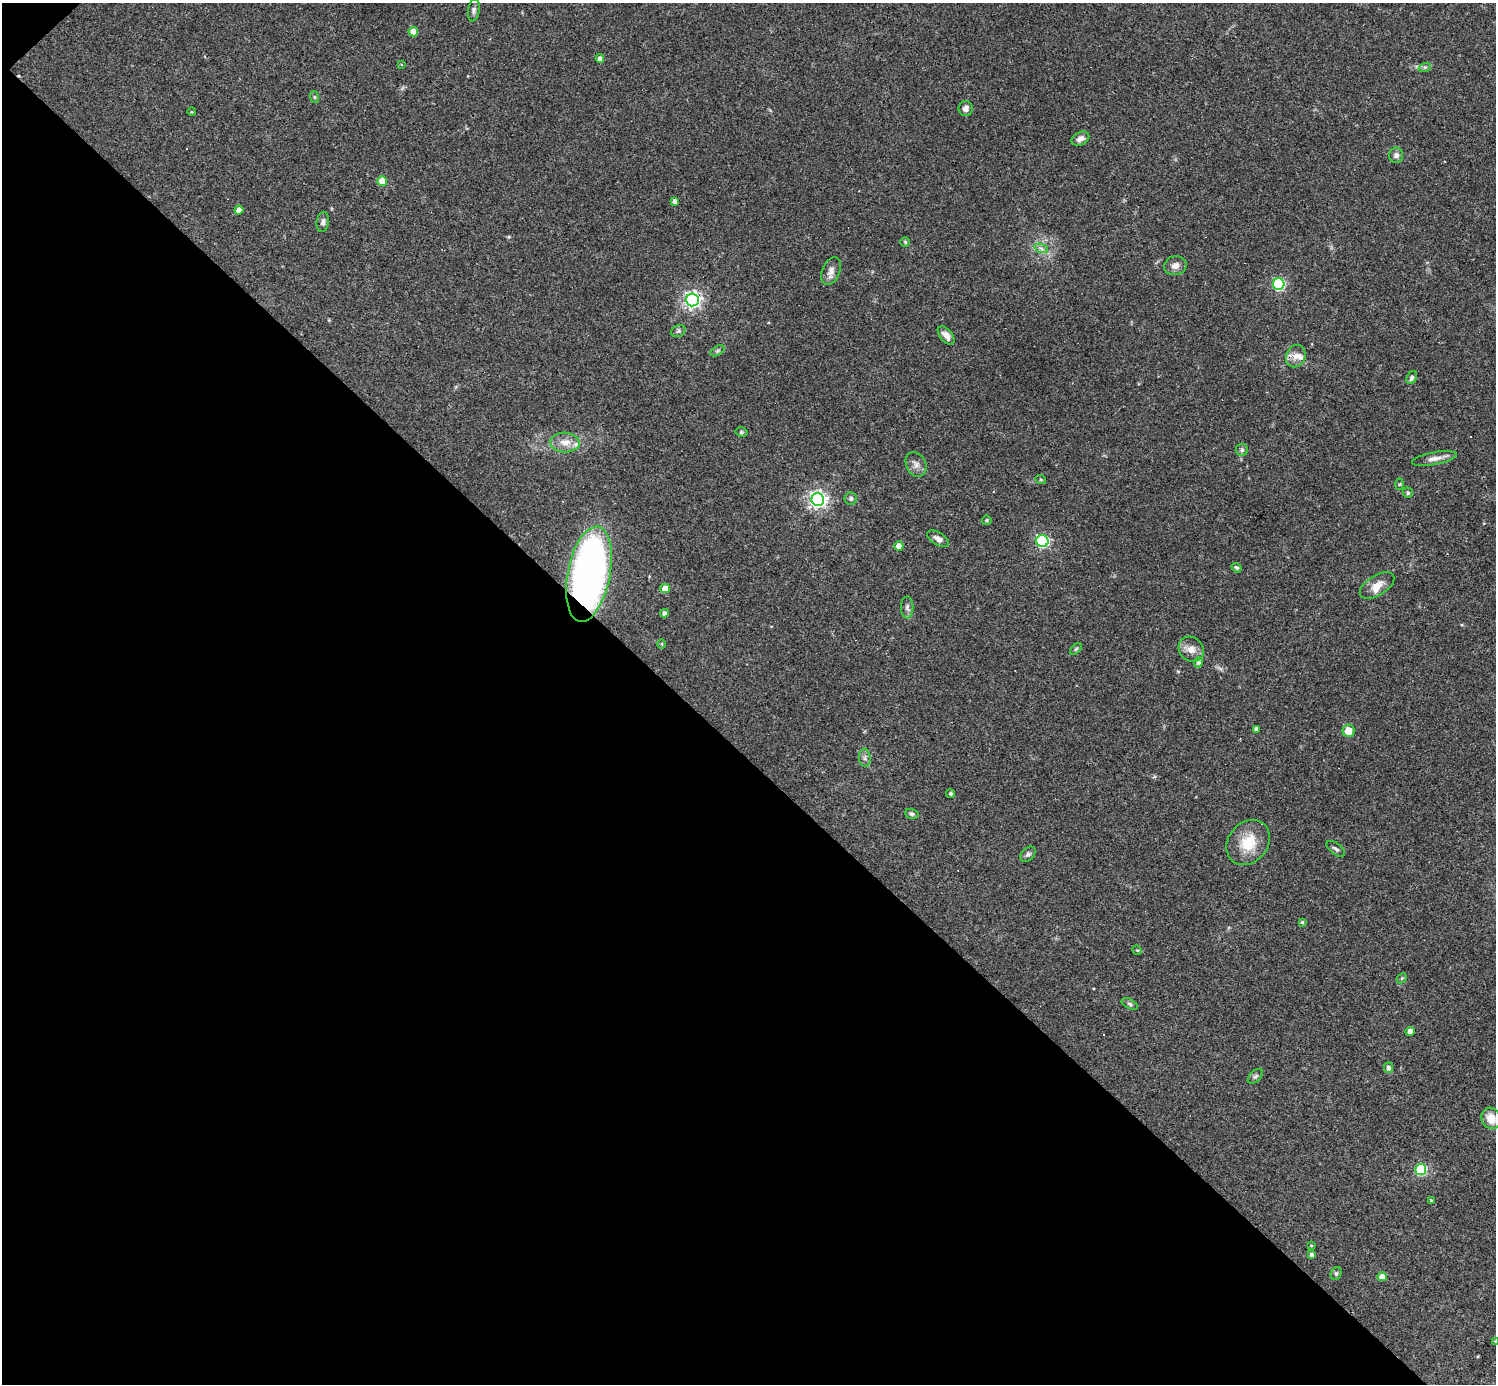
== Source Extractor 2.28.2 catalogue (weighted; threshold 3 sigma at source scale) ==
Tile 9 of 4 x 4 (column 1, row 3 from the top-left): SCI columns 1-1494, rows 1678-3059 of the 5977 x 5977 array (HDU 1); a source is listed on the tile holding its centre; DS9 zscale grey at full resolution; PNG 1498 x 1386 px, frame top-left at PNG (2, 3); each listed source drawn as its Kron ellipse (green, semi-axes under 4 px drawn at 4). Shown black and unused: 46% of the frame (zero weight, under 3 of 4 exposures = <1% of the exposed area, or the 3 px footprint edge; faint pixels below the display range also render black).
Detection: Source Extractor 2.28.2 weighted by HDU 2 'WHT'; one run over the whole footprint, this tile lists its part. Background 0.0358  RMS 0.0044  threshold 0.0196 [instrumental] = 3 sigma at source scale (4.5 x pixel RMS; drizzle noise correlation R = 1.50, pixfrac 1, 0.05/0.05 arcsec/px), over >= 5 px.
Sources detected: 77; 2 cosmic-ray / hot-pixel residue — neither listed nor drawn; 3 inside a brighter listed object's ellipse — not listed separately; the other 72 listed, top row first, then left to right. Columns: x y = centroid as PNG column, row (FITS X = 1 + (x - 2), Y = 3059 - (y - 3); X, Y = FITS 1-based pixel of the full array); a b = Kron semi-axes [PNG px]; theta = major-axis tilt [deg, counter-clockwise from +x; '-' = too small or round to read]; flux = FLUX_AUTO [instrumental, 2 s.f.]
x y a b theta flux
474 10 11 6 81 1.3
413 32 5 4 - 5.7
600 59 4 4 - 2.5
402 64 3 3 - 1.1
1425 67 6 4 18 0.71
314 97 6 3 -71 0.52
966 108 7 7 - 2.2
192 112 4 3 - 0.35
1080 139 9 6 26 2.2
1396 155 8 7 - 1.7
382 181 5 5 - 10
675 201 4 4 - 1.8
239 210 4 4 - 2.8
323 222 10 6 84 1.6
905 242 4 4 - 0.62
1041 248 7 4 -19 1.1
1175 266 11 9 14 2.6
831 271 15 9 68 2.8
1279 284 6 5 - 53
692 300 6 6 - 160
678 331 7 5 22 0.9
946 335 11 6 -49 3
717 351 8 4 31 0.79
1296 356 11 9 66 3.4
1412 378 7 5 59 1.2
741 432 6 4 -13 0.72
565 442 15 10 -4 4.4
1242 450 6 6 - 0.95
1434 459 23 6 10 3
916 464 13 10 -63 2.6
1041 480 5 3 - 0.42
1399 484 5 3 - 0.44
1408 493 5 5 - 0.79
851 498 6 6 - 1
818 500 6 6 - 170
987 520 5 5 - 0.61
938 539 12 6 -32 2.2
1042 541 6 6 - 68
899 546 4 4 - 4.5
1237 568 5 4 - 0.69
589 574 48 21 79 220
1377 585 19 10 32 4.8
665 588 5 4 - 6
907 607 11 6 90 1.5
665 613 4 4 - 1.6
662 644 4 3 - 0.36
1076 649 7 4 45 0.68
1191 649 13 11 -45 3.7
1198 662 5 4 - 1.1
1257 729 4 4 - 1.5
1348 731 6 6 - 5.7
865 758 9 5 -83 1.4
951 794 4 4 - 0.81
912 814 7 5 -19 0.91
1248 842 24 19 51 12
1336 849 11 5 -37 1.2
1028 854 9 6 45 1.1
1302 922 4 4 - 0.62
1137 950 5 4 - 0.45
1402 978 6 4 44 0.53
1130 1004 9 4 -28 0.85
1410 1031 4 4 - 3.3
1389 1068 5 4 - 1.6
1255 1076 9 5 43 1
1491 1118 11 9 -66 5.5
1421 1169 5 5 - 41
1431 1200 3 3 - 0.38
1311 1245 4 3 - 0.41
1312 1254 4 4 - 1.1
1336 1273 7 5 67 0.76
1382 1277 4 4 - 4.6
1495 1342 3 3 - 0.4
Overlapping masked pixels (flux is a lower limit): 1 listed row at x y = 589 574
Isophote crosses this tile's border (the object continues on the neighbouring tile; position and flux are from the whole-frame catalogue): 1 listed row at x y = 1495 1342